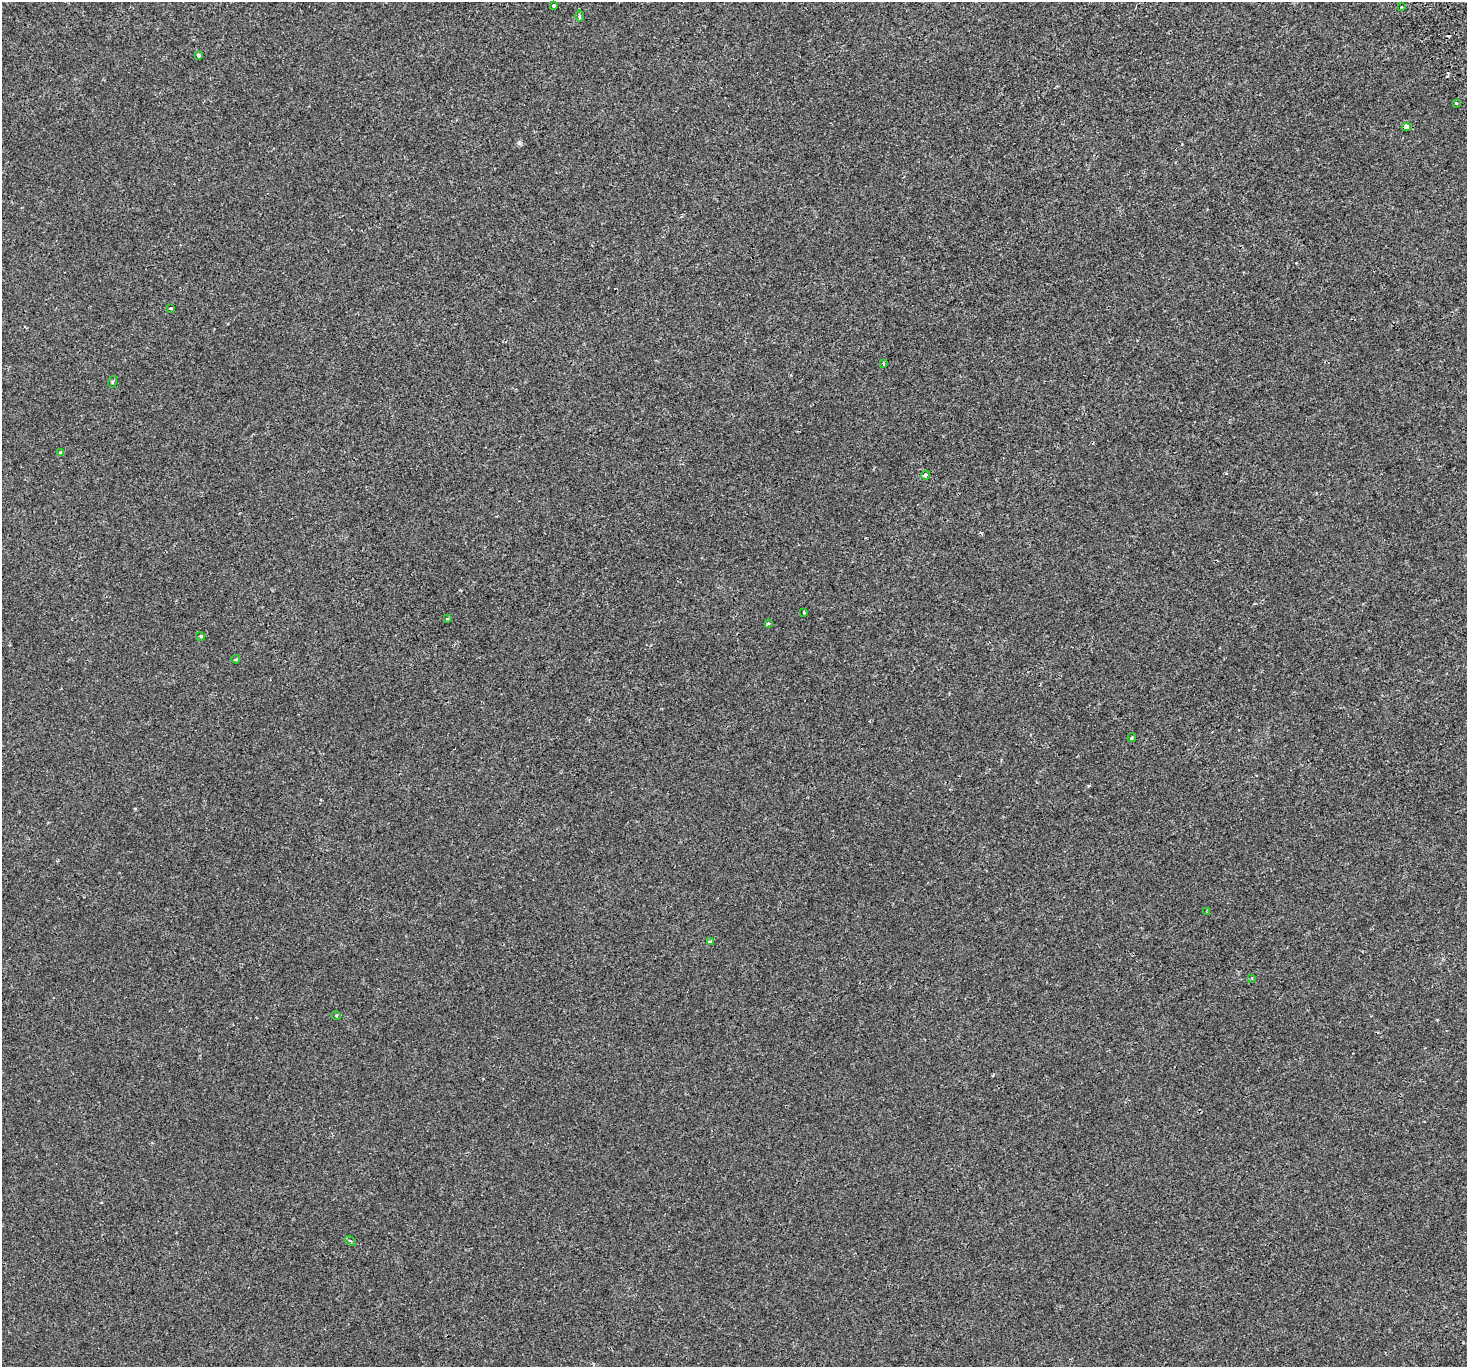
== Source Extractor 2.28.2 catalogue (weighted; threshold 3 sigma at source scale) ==
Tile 10 of 4 x 4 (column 2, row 3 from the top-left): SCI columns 1521-2985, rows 1602-2966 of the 5975 x 5877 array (HDU 1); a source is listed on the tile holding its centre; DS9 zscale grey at full resolution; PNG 1469 x 1369 px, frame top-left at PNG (2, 2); each listed source drawn as its Kron ellipse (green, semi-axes under 4 px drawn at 4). Shown black and unused: <1% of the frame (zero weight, under 2 of 3 exposures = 3% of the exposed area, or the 3 px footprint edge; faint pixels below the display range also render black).
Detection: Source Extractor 2.28.2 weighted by HDU 2 'WHT'; one run over the whole footprint, this tile lists its part. Background 2.55e-05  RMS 0.0026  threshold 0.0118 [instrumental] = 3 sigma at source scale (4.5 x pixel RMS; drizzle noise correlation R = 1.50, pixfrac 1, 0.0396/0.0396 arcsec/px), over >= 5 px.
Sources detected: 26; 4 cosmic-ray / hot-pixel residue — neither listed nor drawn; the other 22 listed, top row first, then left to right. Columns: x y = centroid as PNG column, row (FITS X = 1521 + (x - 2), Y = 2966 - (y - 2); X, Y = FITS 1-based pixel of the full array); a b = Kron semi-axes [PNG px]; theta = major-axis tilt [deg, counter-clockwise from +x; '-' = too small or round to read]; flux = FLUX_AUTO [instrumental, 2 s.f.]
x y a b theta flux
553 6 3 3 - 0.48
1401 7 3 2 - 0.29
579 16 6 4 -90 0.32
199 55 4 3 - 0.51
1456 103 3 3 - 1.1
1406 127 4 4 - 3.1
171 308 3 3 - 0.32
884 363 3 3 - 0.4
112 382 6 4 71 0.24
61 453 4 4 - 0.92
926 475 4 3 - 0.84
804 612 4 3 - 0.93
447 619 4 2 - 0.19
768 623 4 3 - 0.4
200 636 4 3 - 0.26
236 659 4 3 - 0.46
1132 738 4 3 - 0.28
1207 912 4 2 - 0.24
710 941 3 3 - 1
1252 978 3 3 - 0.24
336 1015 5 3 - 0.23
350 1241 6 4 -31 0.33
Unlisted compact peaks at least as high as the median listed source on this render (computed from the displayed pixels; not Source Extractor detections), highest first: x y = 519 143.